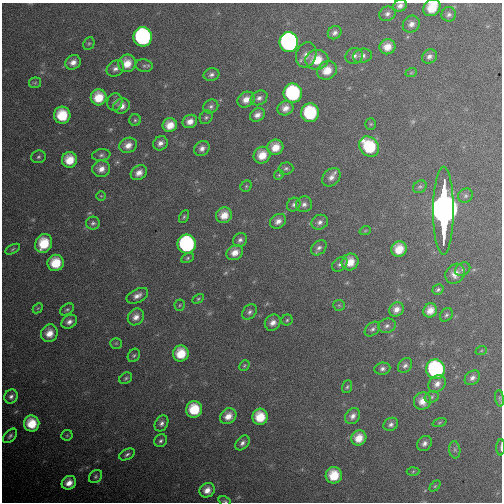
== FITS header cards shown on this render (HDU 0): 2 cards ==
NAXIS1  =                  500
NAXIS2  =                  500

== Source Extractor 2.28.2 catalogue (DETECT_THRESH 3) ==
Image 500 x 500 px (HDU 0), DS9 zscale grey, 1 PNG px = 1 image px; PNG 504 x 504 px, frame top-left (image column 1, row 500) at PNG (2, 3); each listed source drawn as its Kron ellipse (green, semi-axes under 4 px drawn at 4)
Background 4900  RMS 49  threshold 148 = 3 sigma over >= 5 px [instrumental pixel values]
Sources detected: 137; all 137 listed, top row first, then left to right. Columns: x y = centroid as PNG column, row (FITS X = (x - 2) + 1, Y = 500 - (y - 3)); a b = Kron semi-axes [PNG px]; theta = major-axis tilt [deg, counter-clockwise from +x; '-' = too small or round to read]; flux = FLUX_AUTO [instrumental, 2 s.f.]
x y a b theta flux
400 6 7 5 23 1.6e+04
432 8 9 7 47 7.1e+04
387 14 8 7 - 1.3e+04
449 14 7 7 - 1.2e+04
411 24 9 8 - 1.9e+04
335 33 7 6 - 1.3e+04
143 37 9 9 - 7.8e+05
289 42 10 9 - 1.1e+06
89 44 7 5 66 5.6e+03
387 47 8 7 - 3.7e+04
306 55 13 10 72 2.4e+04
354 56 9 8 - 1.4e+04
362 56 9 7 11 1.6e+04
429 57 8 6 36 1.4e+04
317 60 11 10 - 6.6e+04
73 62 8 7 - 2.3e+04
127 63 9 8 - 4.9e+04
144 66 8 6 -11 8.9e+03
115 68 9 7 35 1.6e+04
327 70 10 9 - 5.0e+04
411 73 6 3 19 3.9e+03
211 75 8 6 15 1.2e+04
35 83 6 5 - 6.6e+03
293 93 9 9 - 3.5e+05
99 97 8 8 - 7.0e+04
259 98 9 6 29 1.4e+04
246 100 9 7 29 3.0e+04
115 102 9 7 75 1.0e+04
122 106 9 7 27 2.3e+04
211 107 8 6 30 1.0e+04
285 108 8 7 - 2.3e+04
310 113 9 9 - 2.0e+05
62 115 8 8 - 1.0e+05
257 115 8 6 33 1.9e+04
206 117 7 6 - 7.1e+03
135 120 6 5 - 6.0e+03
190 121 7 6 - 2.7e+04
371 124 5 5 - 4.7e+03
170 125 7 7 - 4.4e+04
160 143 8 6 42 1.6e+04
128 145 9 7 24 2.7e+04
275 147 8 7 - 4.4e+04
369 147 11 9 -50 1.6e+05
202 148 8 7 - 1.8e+04
101 155 9 6 8 1.1e+04
262 155 9 8 - 5.0e+04
39 157 7 6 - 7.6e+03
69 160 8 7 - 6.0e+04
286 168 7 6 - 7.8e+03
101 169 9 8 - 2.6e+04
139 173 8 7 - 2.4e+04
279 175 5 4 - 4.3e+03
331 177 10 8 45 2.0e+04
246 186 6 5 - 5.3e+03
420 187 7 6 - 7.9e+03
101 196 5 5 - 3.8e+03
465 196 7 7 - 8.6e+03
304 204 8 8 - 1.4e+04
294 205 7 6 - 1.0e+04
443 211 44 10 90 2.0e+07
224 215 8 7 - 4.1e+04
184 217 7 4 62 5.6e+03
278 221 8 7 - 2.0e+04
320 222 8 7 - 1.5e+04
93 223 7 6 - 9.0e+03
365 231 6 3 19 3.9e+03
240 240 7 6 - 1.2e+04
44 243 10 8 62 1.0e+05
187 244 9 9 - 5.4e+05
319 248 9 6 43 1.2e+04
13 249 8 4 28 5.3e+03
399 249 8 7 - 5.3e+04
235 253 9 7 30 3.2e+04
188 258 7 4 29 5.9e+03
350 262 8 8 - 4.7e+04
56 263 8 8 - 8.6e+04
340 264 8 6 40 1.0e+04
463 269 8 6 32 9.6e+03
455 274 10 9 - 3.0e+04
438 290 6 5 - 6.8e+03
137 296 11 6 27 2.0e+04
198 299 6 4 29 4.8e+03
180 305 6 5 - 5.6e+03
339 305 6 5 - 5.6e+03
38 308 6 4 43 4.8e+03
67 309 7 5 35 6.9e+03
397 309 8 6 42 2.2e+04
430 310 7 6 - 3.2e+04
250 312 8 6 49 1.1e+04
446 315 7 5 51 7.5e+03
136 317 9 7 50 2.3e+04
287 320 5 5 - 6.0e+03
69 322 8 6 33 1.6e+04
273 323 8 7 - 2.2e+04
387 326 9 7 18 1.3e+04
372 329 9 6 41 1.0e+04
49 333 9 8 - 3.8e+04
116 343 5 5 - 4.4e+03
481 351 6 3 20 3.9e+03
181 353 8 7 - 7.6e+04
134 355 7 5 56 6.2e+03
244 365 6 4 47 4.4e+03
405 365 8 6 48 1.2e+04
382 369 8 6 9 1.1e+04
435 369 10 9 - 5.4e+05
126 378 7 5 34 6.3e+03
472 378 8 6 40 1.5e+04
437 384 9 7 46 2.3e+04
347 387 6 5 - 6.1e+03
11 396 7 6 - 1.2e+04
432 397 7 5 22 7.8e+03
500 398 8 4 -82 5.7e+03
422 401 9 8 - 3.6e+04
194 409 8 8 - 1.0e+05
228 416 9 7 42 3.5e+04
353 416 8 7 - 1.7e+04
260 417 8 8 - 7.7e+04
161 423 8 6 60 1.3e+04
439 423 7 3 19 4.2e+03
32 424 8 8 - 8.2e+04
391 424 8 6 30 1.2e+04
67 435 6 5 - 4.6e+03
10 436 8 5 48 9.3e+03
359 438 8 7 - 4.4e+04
161 441 7 6 - 9.0e+03
242 443 8 6 49 1.3e+04
424 443 8 6 47 1.5e+04
501 447 8 2 88 4.6e+03
455 450 9 5 -83 7.7e+03
127 454 8 5 28 9.1e+03
413 471 6 4 4 4.7e+03
334 475 8 8 - 8.3e+04
95 477 7 5 47 7.4e+03
69 483 7 6 - 3.2e+04
435 486 6 4 45 4.8e+03
207 490 8 7 - 2.8e+04
225 501 6 4 -21 5.3e+03
At the frame edge (FLAGS 8, measured only in part): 4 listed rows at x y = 400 6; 432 8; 501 447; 225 501